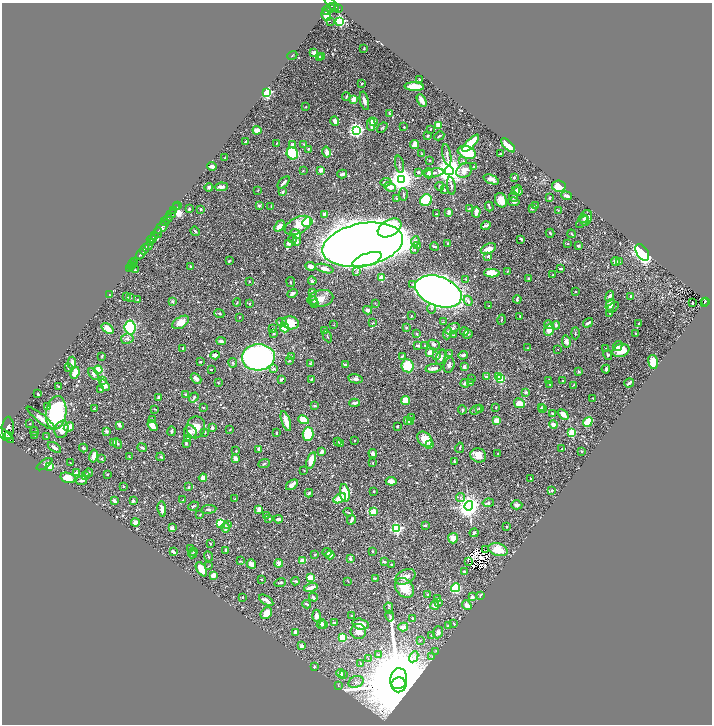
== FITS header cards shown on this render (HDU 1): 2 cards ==
NAXIS1  =                 1420
NAXIS2  =                 1444

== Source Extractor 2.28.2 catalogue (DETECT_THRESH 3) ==
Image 1420 x 1444 px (HDU 1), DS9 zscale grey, zoomed out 1/2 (1 PNG px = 2 x 2 image px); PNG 714 x 726 px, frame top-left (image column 1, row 1443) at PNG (2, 3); each listed source drawn as its Kron ellipse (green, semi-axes under 4 px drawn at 4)
Background 0.467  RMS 0.013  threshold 0.0393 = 3 sigma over >= 5 px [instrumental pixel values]
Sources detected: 693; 58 cannot appear on this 1/2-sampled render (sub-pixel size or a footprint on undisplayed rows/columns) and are neither listed nor drawn; of the other 635, the 500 brightest by FLUX_AUTO listed and drawn (135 fainter detections omitted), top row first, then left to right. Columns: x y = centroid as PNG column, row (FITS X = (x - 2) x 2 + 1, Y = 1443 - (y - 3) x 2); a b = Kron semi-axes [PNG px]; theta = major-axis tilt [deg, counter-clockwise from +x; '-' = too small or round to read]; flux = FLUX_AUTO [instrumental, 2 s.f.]
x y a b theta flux
332 4 9 3 -47 570
333 7 4 2 - 370
331 8 2 1 - 51
339 9 4 2 - 24
327 10 4 2 - 200
326 15 6 3 -62 62
340 21 3 3 - 300
330 22 2 1 - 3.1
364 48 3 2 - 1.7
314 52 2 2 - 32
292 55 5 2 - 2.1
322 56 3 2 - 6.8
319 57 2 2 - 3.2
420 80 2 2 - 5.6
361 84 3 2 - 3
414 87 10 3 -3 98
266 92 3 3 - 420
346 96 4 2 - 2.4
354 99 4 3 - 21
364 101 9 4 -76 11
422 101 6 3 -61 18
305 107 2 2 - 1.6
390 114 3 3 - 2.6
335 121 5 3 - 10
373 122 4 3 - 16
371 124 6 3 -90 11
439 125 3 3 - 29
404 127 2 2 - 1.6
382 128 6 2 40 1.8
431 129 2 1 - 1.8
257 130 4 3 - 23
356 130 4 4 - 660
428 135 3 2 - 2.6
439 136 5 2 - 3.2
246 141 2 2 - 3.3
277 143 3 2 - 1.5
471 143 11 3 46 78
304 144 3 2 - 1.9
414 144 4 4 - 15
292 145 3 3 - 9.5
508 145 9 4 -45 55
308 149 3 3 - 3.3
327 152 5 4 - 10
467 152 9 6 -20 90
292 153 6 5 - 120
422 154 2 2 - 2
500 154 3 2 - 3.4
447 155 11 3 -79 7.5
225 158 3 1 - 1.5
430 160 3 3 - 2.2
463 161 3 2 - 1.6
399 164 9 2 -79 3.3
212 166 5 3 - 8.6
473 167 4 2 - 1.9
321 170 4 3 - 11
464 170 8 7 - 28
303 171 2 2 - 1.4
449 171 4 4 - 4000
418 172 3 3 - 2.6
428 173 5 3 - 7.2
434 173 10 3 8 5.7
342 174 5 3 - 10
514 178 3 2 - 6.4
491 179 8 4 -22 15
402 180 4 4 - 2400
284 182 7 2 45 7
386 182 6 3 6 3.2
440 186 4 3 - 4.7
451 186 9 3 -82 4.9
559 186 7 5 -7 38
209 187 4 3 - 3.7
221 187 7 3 7 13
390 187 6 3 -25 27
258 190 3 3 - 1.9
444 190 3 3 - 2.5
515 191 4 3 - 2.8
518 191 5 3 - 8.8
283 192 4 3 - 4.9
403 194 6 2 -86 2.3
567 196 5 2 - 7.7
514 197 5 4 - 4.1
550 197 3 2 - 2.6
396 198 3 2 - 2.3
426 200 6 5 - 120
501 200 7 5 -67 27
514 202 6 3 -10 6.1
178 205 2 1 - 12
259 205 3 3 - 6.3
271 206 2 2 - 1.6
535 206 3 2 - 3.3
177 207 2 1 - 30
489 207 5 2 - 5
469 208 4 2 - 2.1
532 208 2 2 - 7.4
189 209 2 2 - 6.9
201 209 2 2 - 2.9
558 210 3 2 - 1.6
174 211 4 2 - 100
449 212 3 2 - 18
476 212 5 3 - 19
171 214 5 2 - 250
324 214 4 3 - 12
436 214 3 2 - 2.1
586 218 8 5 73 8.4
168 219 5 2 - 850
583 219 4 4 - 3.8
165 222 2 2 - 410
307 222 5 4 - 89
582 222 7 3 40 3.6
298 225 14 8 27 55
486 225 5 3 - 7.2
279 226 6 4 51 17
162 227 9 3 40 2300
390 228 13 8 29 250
195 231 5 2 - 3.6
158 233 5 3 - 940
550 233 4 2 - 2.8
296 234 6 4 -39 14
571 234 4 2 - 1.8
155 235 2 2 - 210
152 239 5 3 - 480
293 239 4 2 - 2.7
521 239 3 2 - 3.5
415 241 4 3 - 7
297 242 3 3 - 8.3
151 243 4 2 - 300
289 243 4 3 - 11
448 244 3 2 - 5.2
567 244 3 2 - 2
149 245 4 2 - 420
363 245 41 21 11 6200
417 245 3 3 - 2.2
579 245 3 3 - 4.6
434 247 4 2 - 5
144 249 6 2 54 1100
414 249 4 3 - 3.4
488 249 8 5 25 19
642 252 9 5 -56 1100
141 254 5 2 - 1400
488 256 3 2 - 5.8
367 260 15 6 20 190
229 261 4 3 - 2.4
134 262 2 1 - 15
615 262 4 3 - 20
619 262 3 3 - 2
133 263 2 1 - 34
131 266 2 1 - 23
311 266 5 3 - 12
191 267 4 3 - 2.4
129 268 2 1 - 13
325 268 9 3 -15 13
560 269 3 3 - 3.7
135 270 2 2 - 1.6
508 271 4 3 - 2.1
357 272 4 2 - 2.1
492 273 8 4 -3 64
553 275 2 2 - 1.8
382 278 2 2 - 77
466 279 3 3 - 1.7
528 279 3 2 - 3.6
312 281 4 3 - 3.8
249 282 3 2 - 1.9
291 282 5 2 - 2.3
413 284 3 3 - 4.3
438 291 24 14 -21 2200
312 292 2 2 - 15
576 292 2 2 - 1.8
292 293 5 3 - 7.3
109 295 2 2 - 3.8
610 296 5 3 - 8.6
631 296 3 2 - 4
127 297 3 2 - 2.8
130 298 3 2 - 2
320 299 13 8 12 23
517 299 4 2 - 4.7
138 300 2 1 - 1.4
313 300 4 3 - 5.8
173 301 2 2 - 12
468 301 5 3 - 7.6
706 301 3 2 - 67
237 302 4 3 - 2.1
375 303 2 2 - 1.6
693 303 2 2 - 1.8
704 303 2 1 - 23
249 304 3 3 - 1.7
314 304 3 2 - 4
610 305 6 4 60 19
489 306 2 2 - 2.2
613 307 6 3 43 3.9
432 309 5 4 - 4.2
368 310 4 3 - 9.7
219 313 5 3 - 3
610 313 3 3 - 3.2
411 316 3 2 - 2.4
520 316 2 2 - 4.7
239 317 2 2 - 1.9
502 320 5 2 - 1.7
181 322 9 5 32 25
282 322 5 4 - 7.6
443 322 3 2 - 1.4
290 323 8 6 -12 61
373 323 3 2 - 2.1
588 323 5 2 - 6.9
639 323 3 2 - 1.9
334 325 3 2 - 1.6
549 325 5 3 - 2.7
556 325 4 3 - 4.9
130 327 7 5 -83 250
273 328 2 2 - 7.8
284 328 5 4 - 53
406 328 3 3 - 2.2
108 329 7 3 -37 35
452 329 8 5 29 8
325 330 3 2 - 3.7
549 330 6 5 - 24
464 332 4 3 - 6.6
274 333 3 3 - 3
448 333 6 3 69 7.9
575 333 6 2 90 1.8
636 333 3 2 - 2.5
417 334 3 3 - 1.8
468 334 5 3 - 3.4
453 335 3 2 - 1.8
327 336 6 2 -64 3.4
127 339 6 5 - 6.5
221 341 5 3 - 4.9
566 341 6 4 -81 10
434 344 6 4 -25 6.2
425 345 3 2 - 1.5
418 346 4 3 - 4.8
618 346 5 4 - 7.9
183 348 2 2 - 1.5
528 348 4 2 - 1.6
558 349 2 2 - 1.5
606 349 3 2 - 3.4
621 350 9 6 20 45
430 353 4 3 - 21
449 354 3 2 - 2.4
215 355 5 3 - 11
463 355 5 3 - 7.7
608 355 5 3 - 3.1
102 356 3 2 - 2.1
402 356 3 2 - 3.5
436 356 4 4 - 3.6
258 357 16 13 5 710
291 357 3 2 - 5.5
441 357 8 4 71 12
289 360 4 3 - 2.9
200 362 2 2 - 3.1
653 362 7 5 -77 26
72 363 6 3 86 14
233 363 5 3 - 2.8
310 363 4 3 - 2.6
345 365 4 2 - 6.4
449 365 8 5 76 6.9
407 366 6 6 - 52
464 367 3 2 - 13
68 368 3 2 - 1.6
434 368 8 3 10 13
273 369 3 3 - 4
606 369 4 3 - 7.5
98 370 4 4 - 51
211 370 3 2 - 2.1
579 371 3 2 - 3.2
75 373 6 4 70 39
93 374 6 4 -54 10
486 377 3 3 - 4.9
499 377 3 3 - 140
196 378 6 3 -42 10
471 378 3 2 - 1.6
500 378 3 2 - 120
281 379 3 2 - 6
311 379 4 3 - 2.9
355 379 7 4 -12 6.9
103 380 3 3 - 2.1
549 380 2 2 - 2.3
563 381 3 2 - 2.7
218 383 3 2 - 1.5
465 383 4 2 - 15
470 383 3 3 - 5.2
629 383 5 2 - 9.3
550 384 4 3 - 2.1
105 385 6 3 -59 17
573 385 4 2 - 2.1
59 387 3 2 - 1.7
101 389 4 3 - 2.2
526 392 2 2 - 20
38 394 3 2 - 2.5
185 394 3 3 - 1.9
158 397 2 2 - 3.9
194 397 5 3 - 4
593 398 2 2 - 2
406 400 4 4 - 47
355 403 5 2 - 8.3
519 403 5 4 - 22
314 406 3 2 - 4.5
48 407 3 3 - 5.2
203 407 4 2 - 1.8
541 407 3 2 - 1.9
479 408 3 2 - 1.5
496 408 3 2 - 1.6
94 409 3 2 - 2.5
155 409 4 2 - 1.4
543 409 3 3 - 2.8
462 410 4 3 - 2.9
476 410 6 3 30 3.5
56 413 17 10 82 280
552 413 2 2 - 5.6
563 414 6 3 -41 25
41 418 18 4 -38 18
411 418 3 3 - 4.2
152 419 3 2 - 1.9
304 420 5 3 - 47
286 421 10 3 -71 28
407 421 4 3 - 4.8
496 421 3 3 - 33
411 422 4 3 - 19
588 422 5 3 - 110
30 424 2 2 - 1.4
553 424 4 3 - 14
119 425 4 3 - 6.1
152 425 6 4 -53 25
397 426 2 2 - 3.5
69 427 5 4 - 24
196 427 11 9 80 31
8 428 11 6 89 5200
212 428 3 2 - 6.2
62 429 9 6 70 33
230 430 2 2 - 2.3
34 431 4 2 - 5.5
172 431 5 2 - 5.5
106 432 3 3 - 6.6
190 432 6 6 - 9.3
205 432 3 2 - 1.6
276 433 2 2 - 2.4
572 433 3 3 - 130
308 434 7 5 87 110
5 435 11 3 -39 3000
8 435 2 2 - 620
35 435 3 3 - 1.9
46 436 3 2 - 1.7
187 438 3 3 - 2.4
425 439 9 6 -45 34
354 441 2 2 - 3.8
338 442 4 3 - 2.6
113 443 4 3 - 10
117 443 5 3 - 3
186 443 4 3 - 3.6
340 443 4 3 - 8.1
430 445 4 3 - 25
54 447 7 3 -33 8.6
83 448 4 2 - 4.6
142 448 4 2 - 4.7
460 448 5 2 - 2.4
259 449 4 3 - 8.5
562 449 3 2 - 2.5
236 451 2 2 - 2.5
581 451 3 3 - 1.7
322 452 4 3 - 11
498 453 2 2 - 1.6
373 454 4 3 - 7.3
478 455 8 7 - 28
93 456 6 3 79 17
129 456 4 2 - 1.9
161 457 4 3 - 3
102 458 2 2 - 12
235 459 4 3 - 8.2
311 460 8 3 71 39
454 461 3 2 - 1.8
71 463 3 1 - 2
373 463 3 2 - 1.6
44 464 9 3 34 5.7
264 464 6 3 22 3.2
49 467 3 3 - 150
304 470 2 2 - 1.6
76 473 4 3 - 13
88 473 4 2 - 2.9
107 474 2 2 - 1.9
86 476 3 3 - 2.5
68 478 8 5 -17 28
203 478 4 4 - 17
531 479 2 2 - 2.2
81 480 5 2 - 6.1
391 481 5 4 - 15
292 485 7 3 36 15
123 486 3 3 - 1.6
188 487 3 3 - 3
552 490 3 3 - 3.7
374 491 2 2 - 2.7
309 493 4 3 - 4.6
345 493 9 4 -81 56
460 497 5 3 - 4.4
340 498 7 4 28 48
235 499 3 2 - 1.4
183 500 2 2 - 4.3
114 501 3 2 - 10
133 501 3 2 - 6.6
488 503 6 3 9 6.4
517 505 5 4 - 5.2
193 506 5 3 - 3
469 506 5 4 - 2100
162 509 8 3 -84 12
209 509 8 3 7 4.5
259 509 4 3 - 15
348 512 5 2 - 2.5
373 512 4 3 - 26
200 515 3 3 - 2.1
266 516 3 2 - 2.6
269 518 3 3 - 4.6
278 519 4 2 - 11
351 520 5 2 - 8.1
135 523 4 3 - 11
220 523 3 3 - 140
227 524 3 3 - 5.3
425 525 3 2 - 3.2
506 526 2 2 - 3.4
225 527 5 4 - 7.1
172 528 3 3 - 9.4
397 528 3 3 - 360
474 533 4 2 - 4.4
453 538 5 5 - 21
210 543 3 2 - 2
191 549 3 2 - 2.8
226 550 3 2 - 4.2
485 550 2 2 - 1.8
498 550 10 6 -16 31
373 551 4 2 - 1.9
173 552 3 2 - 6.1
194 552 3 3 - 1.7
327 552 4 3 - 5.3
192 554 4 3 - 2.8
315 555 4 2 - 1.9
330 555 4 3 - 12
208 556 5 2 - 1.9
350 559 3 3 - 6.7
240 561 3 2 - 2.4
302 561 2 2 - 29
468 561 2 1 - 1.4
384 562 4 3 - 3.4
279 563 4 4 - 13
251 564 5 3 - 10
391 565 2 2 - 1.5
208 566 3 2 - 1.6
201 569 8 4 -58 39
464 572 4 3 - 3.8
213 575 4 3 - 12
406 577 10 7 27 16
310 578 4 3 - 38
375 578 3 2 - 2.3
261 579 3 2 - 1.9
295 581 4 2 - 3.1
348 581 3 2 - 1.6
280 583 6 3 17 6.5
311 587 7 2 14 17
404 588 11 8 -50 44
455 588 4 4 - 96
427 595 2 2 - 1.9
481 595 2 2 - 7.6
242 597 2 2 - 2.4
313 597 4 3 - 4.5
472 597 4 3 - 4.4
437 599 3 3 - 2.9
266 600 8 3 -33 14
439 602 3 2 - 1.6
306 604 4 3 - 3.8
435 605 4 3 - 17
467 605 5 4 - 12
389 608 5 2 - 2.7
266 613 6 5 - 23
351 615 2 2 - 2.5
316 616 6 4 -88 11
390 616 5 2 - 3.2
412 618 3 2 - 1.5
334 623 4 3 - 4.2
321 624 5 3 - 6
323 624 4 3 - 4.4
361 624 8 5 -13 22
454 624 4 2 - 1.6
448 626 3 3 - 4.4
403 627 5 4 - 16
295 632 3 2 - 8.6
358 632 8 7 - 16
438 632 6 5 - 7.5
431 635 4 3 - 2.2
343 638 3 3 - 130
420 640 4 3 - 2.7
301 646 3 3 - 11
436 651 3 3 - 2.3
379 654 4 3 - 3.1
432 656 4 3 - 2.1
414 657 6 3 63 6.8
368 659 3 3 - 2.1
361 663 4 3 - 2.7
314 667 3 3 - 2.8
341 674 4 3 - 9.6
343 674 3 2 - 1.7
399 680 12 8 87 14000
356 682 8 5 22 9.8
398 683 7 6 - 97000
338 685 4 2 - 1.6
At the frame edge (FLAGS 8, measured only in part): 1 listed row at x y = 5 435
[135 fainter detections neither listed nor drawn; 58 sub-pixel or undisplayed-footprint detections neither listed nor drawn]